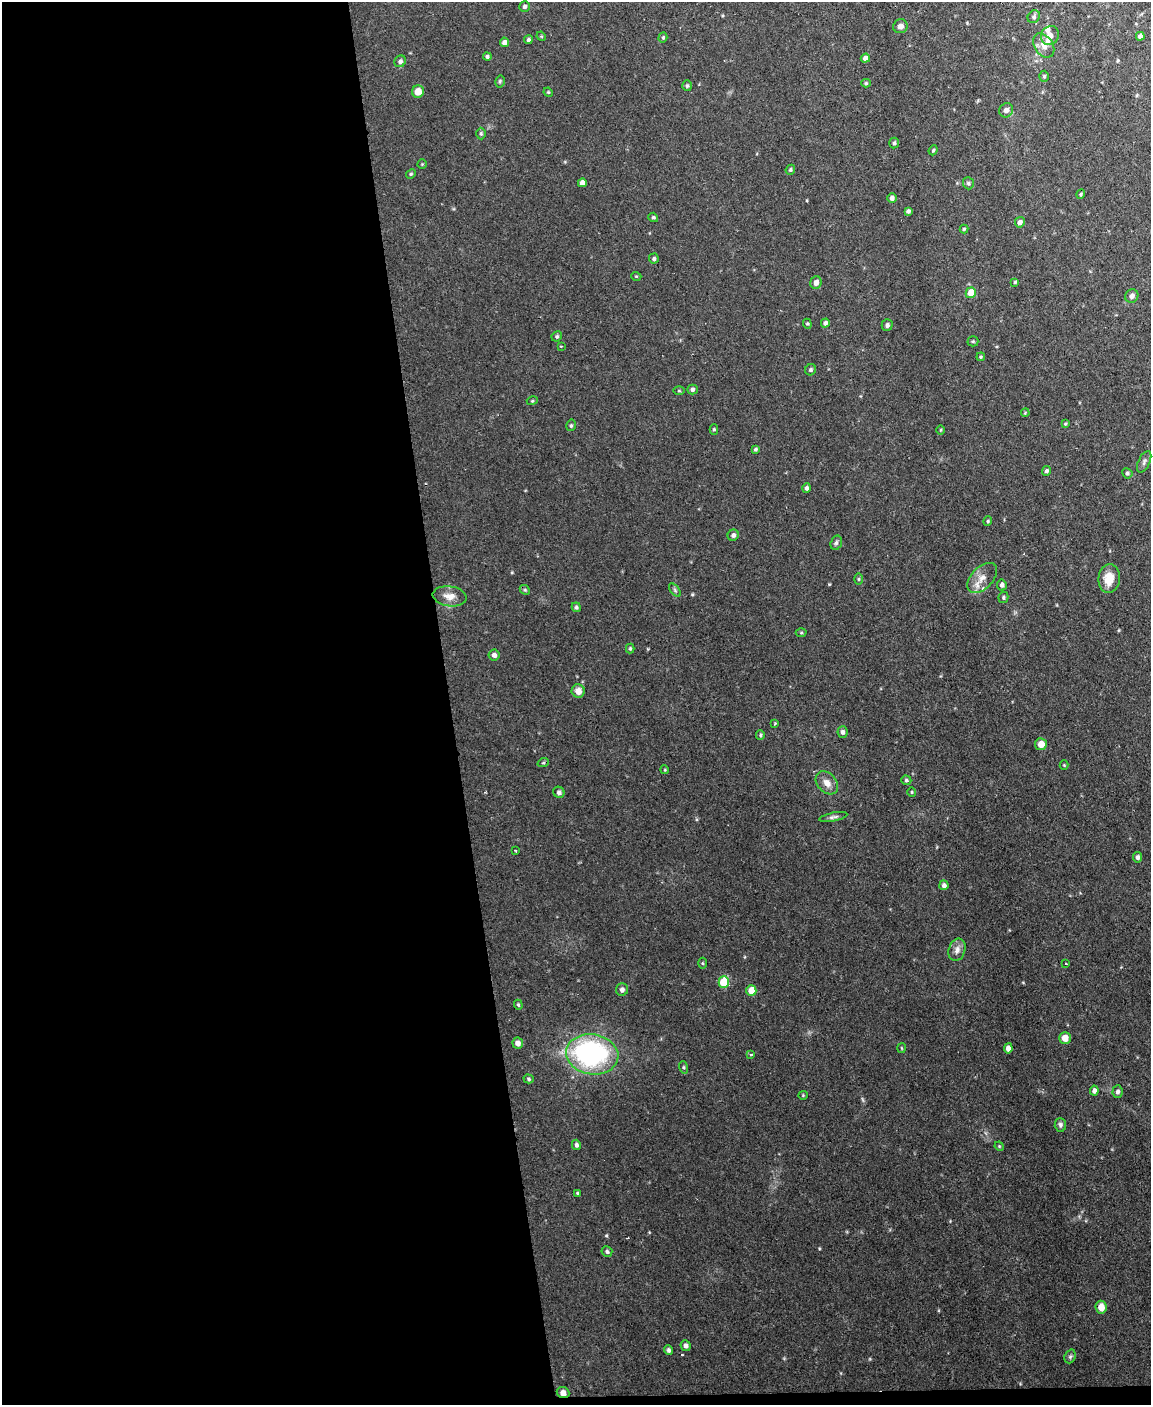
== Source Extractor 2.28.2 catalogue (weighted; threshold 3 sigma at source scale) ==
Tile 9 of 4 x 3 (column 1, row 3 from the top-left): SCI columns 1-1149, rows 236-1638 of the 4596 x 4572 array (HDU 1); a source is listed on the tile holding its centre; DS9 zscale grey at full resolution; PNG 1153 x 1407 px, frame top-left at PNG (2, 2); each listed source drawn as its Kron ellipse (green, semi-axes under 4 px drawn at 4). Shown black and unused: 40% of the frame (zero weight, under 2 of 3 exposures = <1% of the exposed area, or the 3 px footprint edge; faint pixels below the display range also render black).
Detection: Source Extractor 2.28.2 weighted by HDU 2 'WHT'; one run over the whole footprint, this tile lists its part. Background 0.0545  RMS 0.0055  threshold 0.0245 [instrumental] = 3 sigma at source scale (4.5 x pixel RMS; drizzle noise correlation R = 1.50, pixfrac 1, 0.05/0.05 arcsec/px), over >= 5 px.
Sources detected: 123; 1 too faint to see at this stretch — neither listed nor drawn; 2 inside a brighter listed object's ellipse — not listed separately; the other 120 listed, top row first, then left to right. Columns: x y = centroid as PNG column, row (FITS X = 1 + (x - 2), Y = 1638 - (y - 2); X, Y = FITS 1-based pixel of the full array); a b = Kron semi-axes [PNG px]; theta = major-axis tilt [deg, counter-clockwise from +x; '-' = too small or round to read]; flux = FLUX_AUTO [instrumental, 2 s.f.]
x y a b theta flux
525 7 5 5 - 1.2
1034 17 7 5 50 1.2
900 26 7 7 - 2.3
541 36 5 4 - 0.49
1050 36 10 8 57 3
1140 36 4 4 - 2
663 38 5 4 - 0.72
528 40 4 4 - 0.96
504 42 5 4 - 2.1
1044 45 13 9 -56 4.5
487 56 4 4 - 1.1
865 58 4 4 - 2.3
400 61 6 5 - 1.5
1044 76 5 4 - 0.89
500 81 6 4 76 0.78
866 83 5 4 - 0.7
687 86 5 4 - 0.86
418 91 6 5 - 5.5
548 92 5 3 - 0.51
1006 110 7 6 - 2.7
481 134 6 5 - 0.78
894 143 5 4 - 1
933 150 5 4 - 0.7
422 164 4 4 - 0.48
790 170 5 4 - 0.9
411 174 5 4 - 0.72
582 183 4 4 - 2.4
968 183 6 5 - 0.98
1081 194 5 4 - 0.71
892 198 5 5 - 1.7
908 211 4 4 - 1.2
653 217 5 4 - 0.85
1020 222 5 5 - 2.3
964 229 4 4 - 0.74
654 259 5 5 - 1
636 276 5 3 - 0.44
1015 282 4 3 - 0.71
816 283 6 5 - 2.8
971 293 5 5 - 9.7
1132 296 7 6 - 2.3
825 323 4 4 - 1.4
807 324 5 4 - 0.62
887 325 6 5 - 1.3
557 336 5 5 - 0.94
973 341 5 5 - 0.63
561 346 3 3 - 0.5
981 357 4 3 - 0.64
811 370 6 5 - 1.1
692 389 5 5 - 1.4
679 391 6 4 -1 0.62
532 401 5 3 - 0.53
1025 413 4 3 - 0.47
1065 424 4 3 - 0.53
571 425 6 4 76 0.83
714 429 5 4 - 0.75
941 430 5 3 - 0.5
755 449 4 4 - 0.91
1144 462 12 5 65 1.6
1047 471 5 4 - 1.1
1127 473 5 5 - 0.97
807 488 5 4 - 1.5
988 521 4 4 - 0.64
733 535 6 5 - 1.4
836 543 7 5 73 1.3
982 578 18 11 45 6.2
859 579 5 3 - 0.62
1109 579 14 10 83 8.2
1002 585 5 5 - 1.7
525 590 5 4 - 0.7
675 590 7 4 -54 0.92
450 596 17 10 -8 5.4
1003 597 6 5 - 0.83
576 607 5 4 - 0.9
801 633 5 3 - 0.54
630 649 5 4 - 0.67
494 655 5 5 - 2
578 691 7 6 - 4.2
775 723 3 3 - 0.51
843 732 6 5 - 1.6
760 735 5 4 - 0.73
1041 744 6 6 - 5.1
543 763 6 3 18 0.66
1064 765 4 4 - 0.49
665 770 4 3 - 0.45
906 780 5 4 - 0.85
827 783 13 9 -47 4.4
559 792 6 5 - 1.3
912 792 4 4 - 0.58
833 817 14 4 11 1.6
516 851 2 2 - 0.49
1137 857 5 4 - 1.5
944 885 5 4 - 1.4
957 950 11 8 72 3.2
703 963 5 3 - 0.55
1066 964 2 2 - 0.35
724 982 6 5 - 26
622 990 6 6 - 1.7
751 991 5 5 - 7.7
518 1005 5 4 - 0.64
1065 1038 6 6 - 4.9
518 1043 5 5 - 2.8
901 1048 5 3 - 0.45
1008 1048 5 4 - 2.7
592 1054 26 20 -9 98
751 1054 3 3 - 0.62
683 1067 6 4 -74 0.81
529 1079 5 4 - 0.79
1094 1091 5 4 - 2
1118 1092 6 5 - 1.7
803 1095 4 4 - 0.5
1060 1125 7 5 -87 1.3
576 1145 5 4 - 1.3
999 1146 5 4 - 0.49
577 1193 3 3 - 0.55
607 1252 5 5 - 1.2
1101 1307 6 5 - 5.6
686 1346 5 5 - 1.8
669 1350 5 4 - 1.3
1070 1356 7 5 69 1.1
563 1393 6 5 - 3
Overlapping masked pixels (flux is a lower limit): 1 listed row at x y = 563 1393